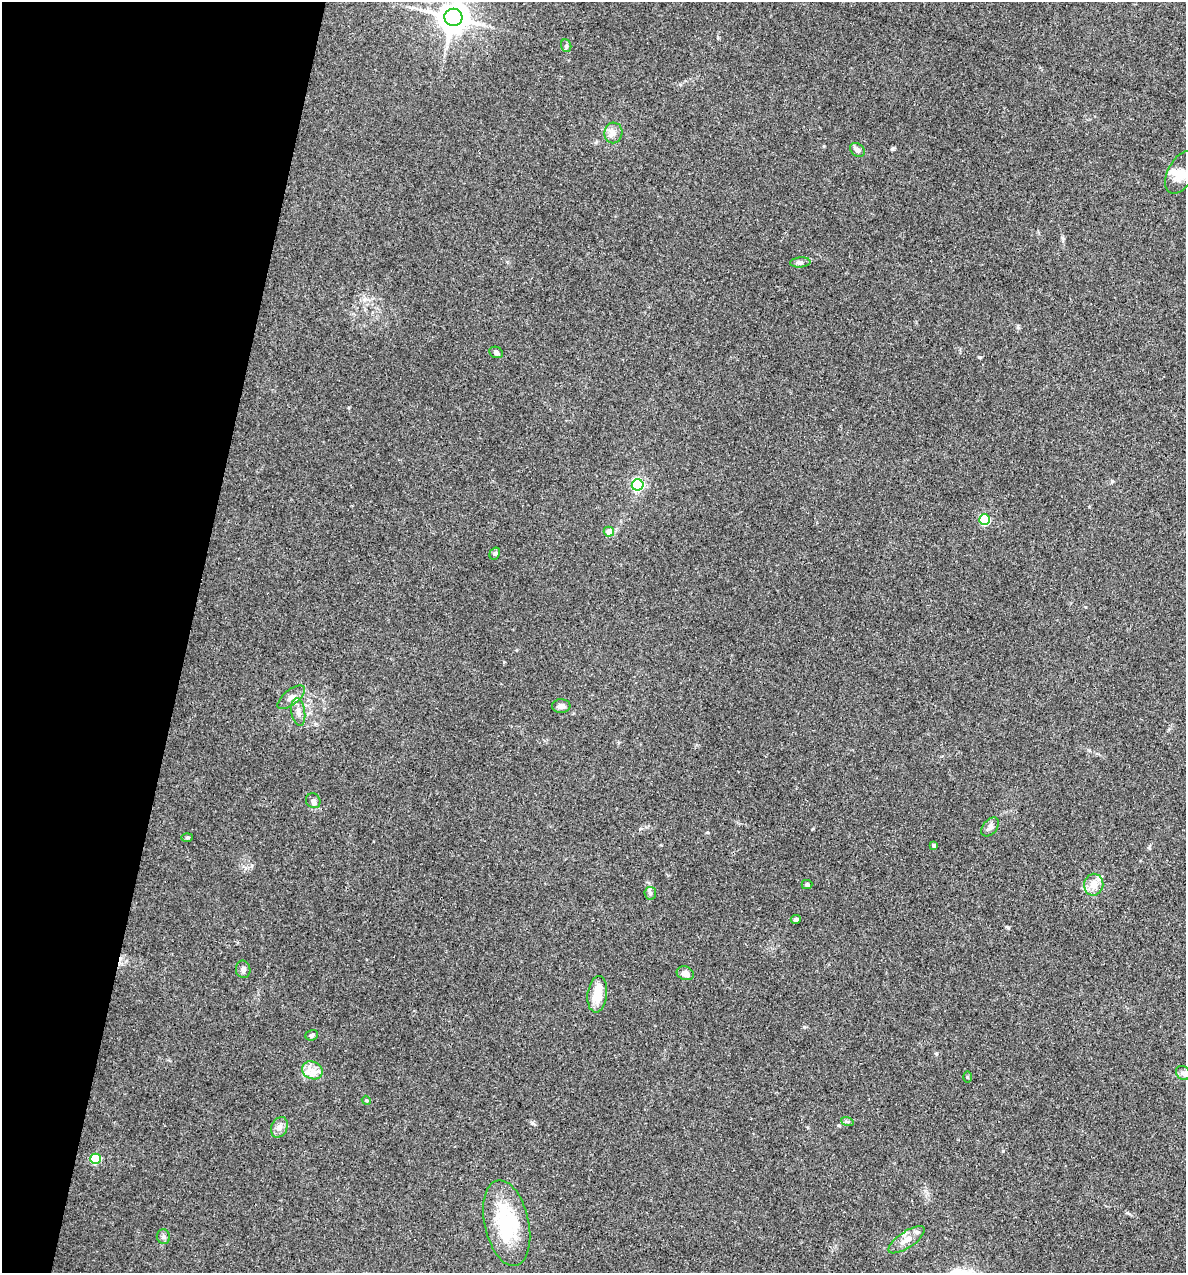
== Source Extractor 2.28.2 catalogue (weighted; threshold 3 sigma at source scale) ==
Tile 9 of 4 x 4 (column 1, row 3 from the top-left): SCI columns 124-1307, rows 1272-2542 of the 5104 x 5085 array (HDU 1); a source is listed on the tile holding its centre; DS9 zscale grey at full resolution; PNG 1188 x 1275 px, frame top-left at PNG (2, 2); each listed source drawn as its Kron ellipse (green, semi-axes under 4 px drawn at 4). Shown black and unused: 16% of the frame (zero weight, under 3 of 4 exposures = <1% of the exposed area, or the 3 px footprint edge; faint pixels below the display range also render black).
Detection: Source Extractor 2.28.2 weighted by HDU 2 'WHT'; one run over the whole footprint, this tile lists its part. Background 0.25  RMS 0.0093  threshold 0.042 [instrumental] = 3 sigma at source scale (4.5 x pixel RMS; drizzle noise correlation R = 1.50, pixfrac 1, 0.05/0.05 arcsec/px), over >= 5 px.
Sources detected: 39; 1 cosmic-ray / hot-pixel residue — neither listed nor drawn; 2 inside a brighter listed object's ellipse — not listed separately; the other 36 listed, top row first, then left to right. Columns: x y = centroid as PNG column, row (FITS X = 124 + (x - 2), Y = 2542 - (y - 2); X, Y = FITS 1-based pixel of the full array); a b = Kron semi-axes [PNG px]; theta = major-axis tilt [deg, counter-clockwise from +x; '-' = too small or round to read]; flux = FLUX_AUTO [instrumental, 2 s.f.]
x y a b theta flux
453 17 9 8 - 1700
566 46 6 5 - 1.6
613 133 10 9 - 5.5
857 150 8 6 -36 3.4
1181 172 23 13 62 13
800 262 10 5 4 2.7
496 352 7 5 -25 2.3
638 485 6 5 - 140
985 520 5 5 - 68
609 532 5 5 - 11
495 553 6 5 - 1.8
291 697 16 7 39 5.8
561 706 9 7 3 3.6
298 712 14 7 -81 5.7
313 801 8 7 - 3
990 827 11 7 51 3.8
187 838 6 4 2 1.3
934 845 4 3 - 2.3
807 884 5 4 - 2.1
1094 885 11 9 80 9.7
650 893 6 6 - 2.1
796 920 5 4 - 2.7
243 969 9 7 -80 3.6
685 973 9 6 -21 5.5
597 994 18 9 83 19
312 1035 6 5 - 2.1
312 1070 11 8 -24 7.7
1183 1073 8 6 -43 3
967 1077 5 3 - 0.92
366 1100 4 3 - 0.89
847 1121 6 4 -19 1.4
279 1127 11 8 64 4.7
96 1159 5 5 - 56
507 1223 44 22 -77 67
163 1237 7 6 - 2.3
906 1240 21 8 34 9.3
Isophote crosses this tile's border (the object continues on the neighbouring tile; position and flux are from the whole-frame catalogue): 1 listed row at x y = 453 17
Unlisted compact peaks at least as high as the median listed source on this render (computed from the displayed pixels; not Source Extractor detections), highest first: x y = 1003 1151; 979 357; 532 1123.